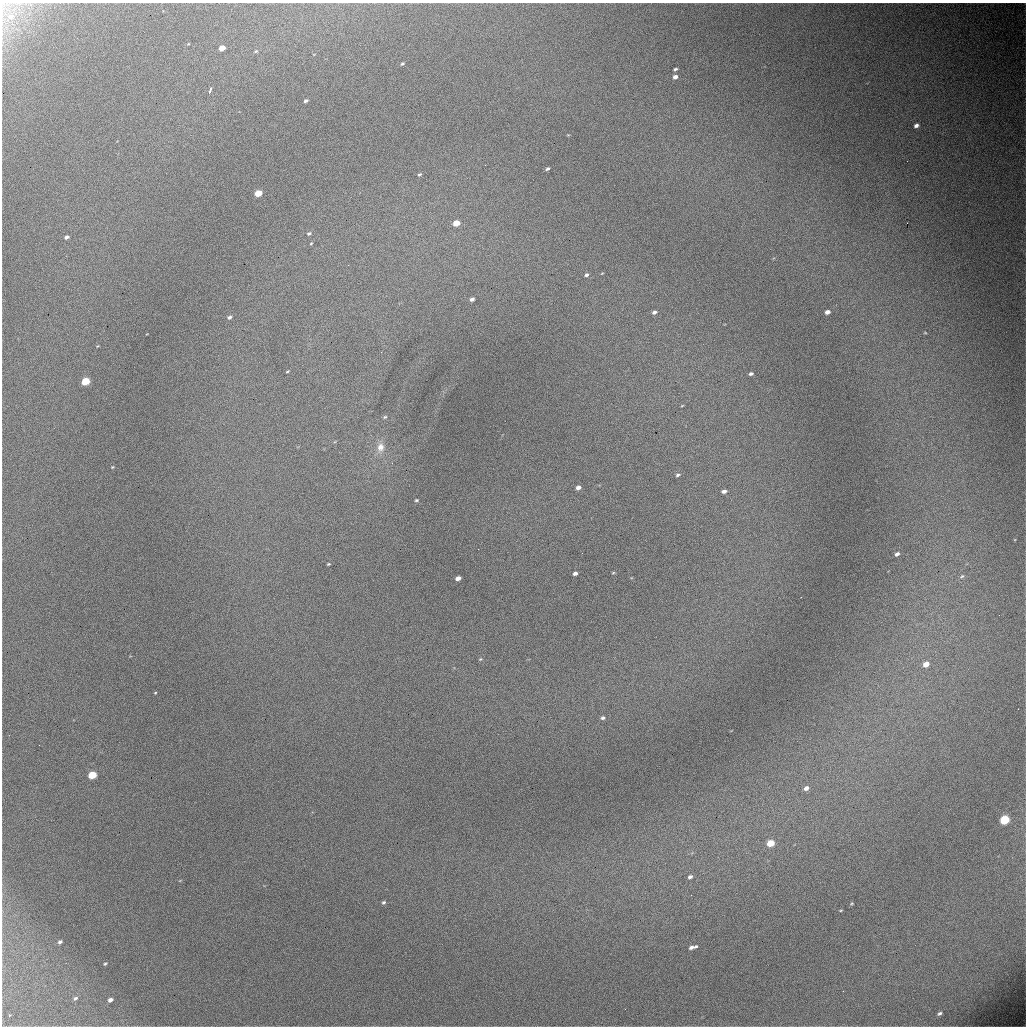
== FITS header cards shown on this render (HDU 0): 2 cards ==
NAXIS1  =                 1024 / length of data axis 1
NAXIS2  =                 1024 / length of data axis 2

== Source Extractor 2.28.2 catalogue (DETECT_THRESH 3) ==
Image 1024 x 1024 px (HDU 0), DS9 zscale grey, 1 PNG px = 1 image px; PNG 1028 x 1028 px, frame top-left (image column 1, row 1024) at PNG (2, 3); no overlay
Background 6660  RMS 63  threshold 188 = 3 sigma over >= 5 px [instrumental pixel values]
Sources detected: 58; all 58 listed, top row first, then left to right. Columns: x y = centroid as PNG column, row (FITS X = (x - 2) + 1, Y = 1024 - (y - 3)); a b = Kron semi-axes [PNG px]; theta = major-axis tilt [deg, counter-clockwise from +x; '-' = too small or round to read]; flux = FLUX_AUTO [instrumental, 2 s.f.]
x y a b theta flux
11 17 12 10 -1 49000
222 48 5 4 - 49000
256 51 5 3 - 4200
402 64 4 3 - 6000
675 69 4 3 - 7200
675 77 5 4 - 18000
210 90 6 3 68 13000
306 101 5 4 - 9600
916 125 4 4 - 16000
547 169 4 3 - 7200
419 174 5 3 - 5100
258 193 5 4 - 100000
456 223 5 4 - 75000
907 223 2 2 - 2000
309 233 6 5 - 7400
66 237 4 3 - 13000
602 273 4 2 - 3000
586 275 5 4 - 9400
472 299 5 4 - 13000
654 312 5 4 - 11000
827 312 5 4 - 21000
229 317 5 4 - 9500
925 333 5 3 - 3300
287 371 4 2 - 4000
751 374 4 3 - 9300
85 381 5 4 - 180000
385 417 6 5 - 6700
380 447 15 10 80 46000
112 467 4 4 - 3400
678 475 5 4 - 8200
578 488 5 4 - 19000
724 491 5 4 - 14000
416 500 5 4 - 5200
897 554 5 4 - 14000
328 564 3 3 - 4600
575 573 4 3 - 14000
613 573 5 3 - 3700
962 576 7 5 43 8900
458 578 5 4 - 21000
480 659 5 4 - 4900
926 664 6 4 31 42000
155 693 3 3 - 3500
603 718 6 5 - 8800
92 775 5 4 - 170000
806 788 6 5 - 19000
1004 820 5 5 - 370000
770 843 5 4 - 120000
690 877 6 4 30 12000
384 902 5 4 - 7500
852 903 5 4 - 4300
841 910 4 3 - 3600
60 942 4 3 - 9200
696 946 4 3 - 6400
691 947 5 3 - 13000
105 964 4 3 - 4700
75 998 6 4 41 8400
110 1000 5 3 - 15000
940 1013 5 3 - 9100